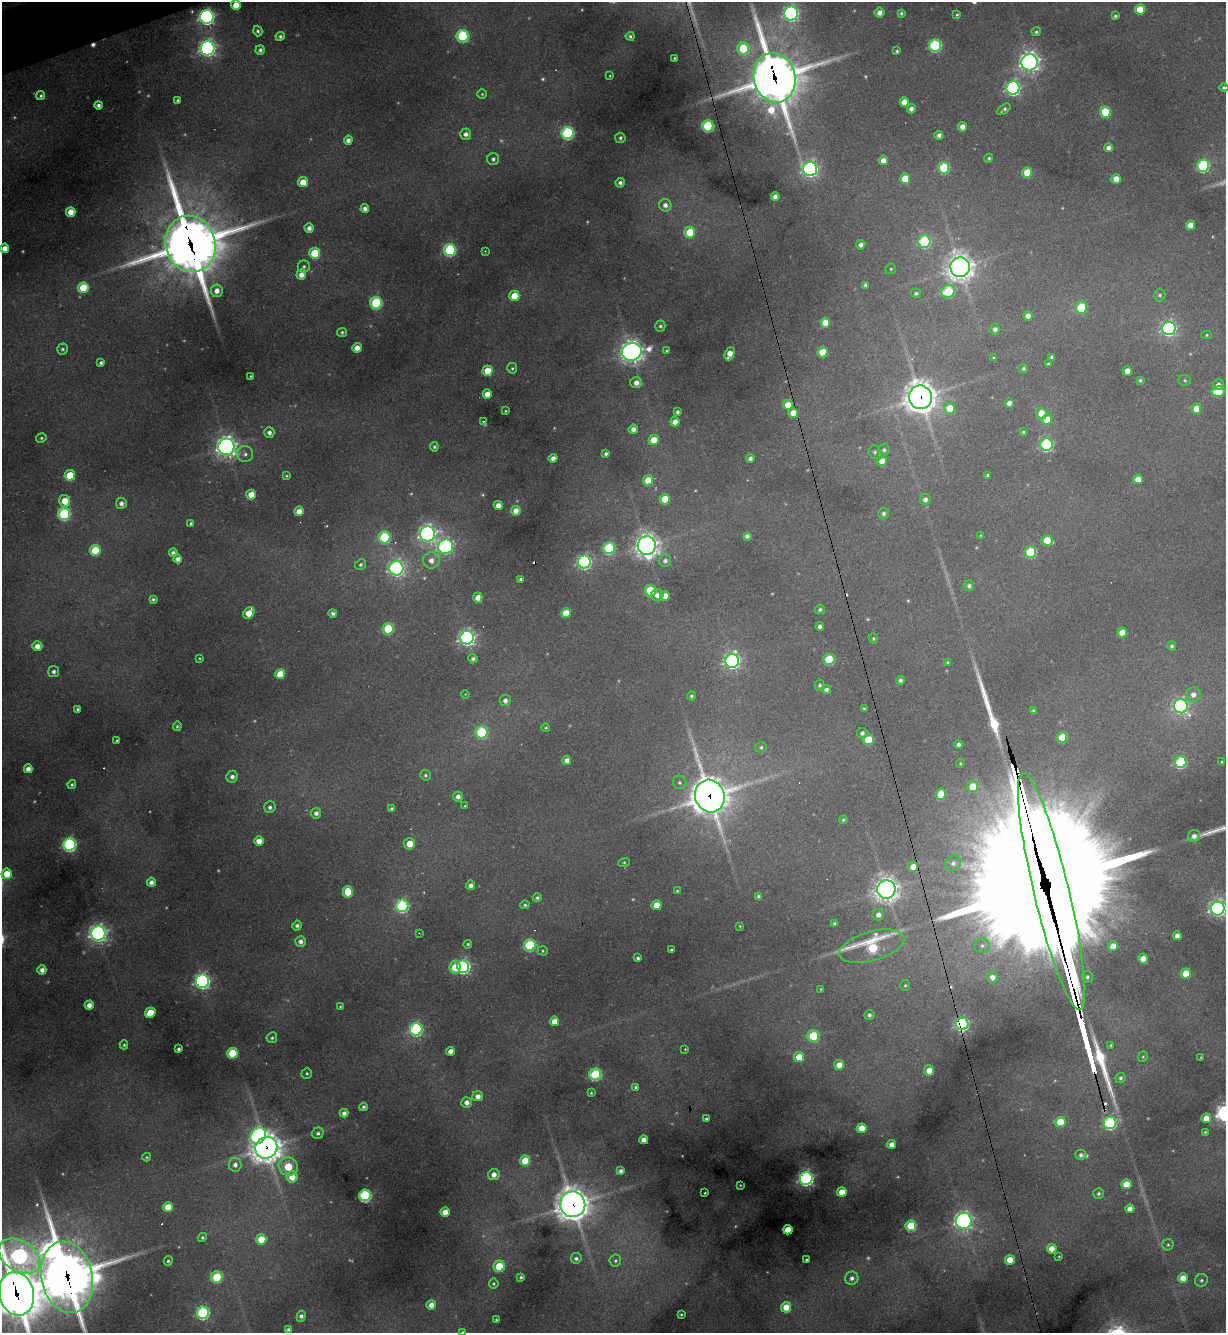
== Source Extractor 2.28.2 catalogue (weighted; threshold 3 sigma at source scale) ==
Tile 11 of 4 x 4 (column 3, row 3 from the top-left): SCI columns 2592-3815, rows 1332-2662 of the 5307 x 5324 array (HDU 1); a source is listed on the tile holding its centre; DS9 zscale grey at full resolution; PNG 1228 x 1335 px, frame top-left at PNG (2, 2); each listed source drawn as its Kron ellipse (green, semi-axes under 4 px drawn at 4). Shown black and unused: <1% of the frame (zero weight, under 3 of 4 exposures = <1% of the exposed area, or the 3 px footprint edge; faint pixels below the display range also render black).
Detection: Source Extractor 2.28.2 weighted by HDU 2 'WHT'; one run over the whole footprint, this tile lists its part. Background 0.268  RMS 0.0096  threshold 0.0431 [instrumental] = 3 sigma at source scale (4.5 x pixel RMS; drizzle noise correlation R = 1.50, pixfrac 1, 0.05/0.05 arcsec/px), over >= 5 px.
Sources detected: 417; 35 too faint to see at this stretch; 1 inside a brighter object's white glare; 8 cosmic-ray / hot-pixel residue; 4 long thin detections or spike segments (spike, bleed or trail) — neither listed nor drawn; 4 inside a brighter listed object's ellipse — not listed separately; the other 365 listed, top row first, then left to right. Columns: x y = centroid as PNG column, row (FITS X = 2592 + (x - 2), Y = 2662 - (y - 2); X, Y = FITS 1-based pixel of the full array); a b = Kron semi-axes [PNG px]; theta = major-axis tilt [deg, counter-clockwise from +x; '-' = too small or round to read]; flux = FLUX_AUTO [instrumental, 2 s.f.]
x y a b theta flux
236 5 5 5 - 20
1140 9 5 5 - 29
880 13 5 5 - 7.4
901 13 4 3 - 2.1
791 14 7 7 - 330
957 15 3 3 - 1.4
1115 16 4 4 - 2.1
207 17 7 6 - 390
258 31 5 4 - 2.5
1036 32 4 4 - 2.1
280 36 4 4 - 2.6
462 36 6 6 - 150
630 36 4 4 - 2.1
935 45 6 6 - 160
208 48 7 7 - 480
743 48 6 6 - 60
260 50 5 4 - 3.2
897 51 4 3 - 1.7
674 58 3 2 - 1
1029 62 8 8 - 600
610 76 3 2 - 0.89
775 78 25 20 -75 4100
1224 87 4 4 - 2.1
1013 88 6 6 - 300
482 94 5 4 - 1.4
41 96 4 4 - 2.3
178 100 4 3 - 2
904 102 5 4 - 13
98 105 4 4 - 4.1
911 109 4 4 - 4.8
1004 109 8 4 37 3
1106 112 6 5 - 57
708 126 6 5 - 120
962 127 5 4 - 7.7
568 133 6 6 - 170
466 134 5 5 - 5.8
939 135 4 4 - 4.3
620 138 5 5 - 2.8
348 140 4 4 - 5.6
1109 148 4 4 - 6
989 158 5 4 - 2
493 159 6 6 - 3.3
883 160 5 4 - 8.6
1203 166 6 6 - 170
944 168 6 5 - 85
810 169 7 7 - 380
1027 173 5 5 - 41
905 179 5 5 - 28
1116 179 5 4 - 14
303 182 5 5 - 21
620 183 5 4 - 4.1
775 197 4 4 - 6.7
665 205 6 6 - 6.1
365 208 4 4 - 5
71 212 5 4 - 15
1190 225 5 4 - 15
309 228 4 4 - 5.9
690 232 5 5 - 44
924 242 6 6 - 140
191 244 28 25 -72 5300
861 245 5 4 - 4.7
5 248 5 4 - 11
450 250 6 6 - 150
485 251 3 2 - 0.75
315 253 5 5 - 50
304 266 6 6 - 2.4
960 267 10 10 - 1100
891 269 5 5 - 1.9
301 274 5 5 - 8.6
865 285 4 4 - 3.4
83 288 5 5 - 51
217 291 6 6 - 8.7
948 291 7 6 - 88
916 293 5 4 - 2.6
1160 295 6 6 - 2.9
514 296 5 5 - 26
376 303 6 6 - 140
1081 308 6 5 - 68
1028 316 4 4 - 8
825 322 5 5 - 19
660 326 5 5 - 2.4
1169 328 7 6 - 300
995 329 5 4 - 4.9
342 332 5 4 - 1.9
1207 335 5 4 - 1.5
357 348 4 4 - 11
63 349 5 5 - 2.4
666 351 4 3 - 1.6
632 352 10 9 - 770
823 352 5 5 - 30
730 354 7 4 67 12
1052 357 4 3 - 2.7
994 358 4 4 - 1.7
101 363 4 3 - 2.9
1048 364 4 3 - 2
512 368 5 5 - 1.7
1023 368 4 4 - 2.6
487 371 5 5 - 23
1127 371 5 4 - 13
250 376 3 3 - 1.1
1140 380 4 3 - 2
1185 380 6 5 - 1.9
636 383 6 5 - 8.4
1218 385 5 5 - 5.7
1218 391 7 5 10 40
487 394 5 4 - 11
921 397 12 11 - 1600
1009 403 5 4 - 6.5
788 405 5 5 - 19
950 408 5 5 - 26
1196 409 5 5 - 18
506 411 3 2 - 0.88
677 412 4 3 - 2.9
793 413 5 5 - 18
1041 413 6 5 - 18
1047 419 5 5 - 21
484 421 3 2 - 1
675 422 4 4 - 9.6
633 429 4 4 - 6.9
269 432 5 5 - 4.5
1023 432 4 3 - 2.1
41 438 5 4 - 1.9
654 440 5 5 - 22
1046 445 6 6 - 190
226 447 8 8 - 710
434 447 4 4 - 2.1
884 450 6 5 - 2.8
875 452 6 6 - 2.3
245 454 8 8 - 4.4
606 454 4 3 - 2.8
553 458 4 4 - 7.3
750 458 4 4 - 4
882 461 5 5 - 14
70 475 5 5 - 45
988 475 3 3 - 1.9
286 476 4 3 - 1.3
1138 479 5 4 - 14
648 480 5 5 - 25
251 494 5 4 - 16
665 499 5 5 - 34
925 500 5 5 - 4.9
65 501 6 5 - 21
121 503 5 5 - 5.1
498 505 4 4 - 8.5
299 511 5 4 - 11
516 511 5 5 - 9.8
64 514 6 6 - 150
883 514 6 5 - 3.1
191 523 3 3 - 1.7
428 534 7 7 - 540
980 535 3 3 - 0.89
747 536 4 4 - 4.2
384 537 6 6 - 110
1047 540 6 5 - 30
647 545 9 9 - 930
446 547 7 7 - 270
609 548 6 6 - 120
95 550 5 5 - 54
1030 552 6 5 - 100
173 553 4 4 - 4.2
178 559 4 4 - 6.2
431 560 8 8 - 9.3
665 561 6 6 - 4.6
584 562 6 6 - 260
361 565 6 5 - 2.4
396 568 7 7 - 420
521 579 4 3 - 2.7
969 586 5 5 - 3.6
650 591 6 5 - 70
657 595 6 6 - 6.3
665 596 5 5 - 8.9
478 598 5 4 - 9.5
153 599 4 3 - 2.3
820 609 5 4 - 2.7
249 613 6 5 - 21
333 613 4 4 - 3.4
566 613 5 5 - 30
820 627 4 4 - 4.3
388 629 5 5 - 74
1122 633 5 4 - 16
467 638 6 6 - 450
873 638 5 4 - 1.7
37 646 5 5 - 11
1172 646 5 4 - 2.5
200 658 4 3 - 1.2
473 659 4 4 - 3.1
829 659 5 5 - 72
732 661 7 6 - 380
947 662 4 3 - 1.4
54 672 5 5 - 4
280 674 5 5 - 30
901 680 4 4 - 3.2
820 685 5 5 - 2.5
826 689 4 4 - 3.7
465 694 4 3 - 0.77
1193 695 7 7 - 7.9
691 696 4 4 - 2
505 700 5 5 - 5.1
1181 706 7 7 - 310
864 708 3 3 - 1.4
77 709 3 3 - 2.6
1033 711 4 3 - 2.7
177 726 5 4 - 1.6
546 728 4 4 - 1.1
481 732 6 6 - 120
862 733 5 5 - 3.4
1062 737 5 5 - 40
868 740 5 5 - 46
117 741 3 3 - 1.3
958 745 4 4 - 4.1
761 747 6 5 - 2.3
567 760 4 4 - 6.9
1181 762 6 6 - 130
1221 762 4 3 - 1.1
960 763 4 3 - 1.2
28 769 4 4 - 6.8
426 775 5 5 - 2.2
232 777 6 5 - 5.1
680 782 7 6 - 2.9
72 784 4 4 - 1.9
973 786 6 5 - 24
941 794 6 5 - 30
458 796 5 5 - 5.6
710 796 16 14 -74 2700
465 806 4 4 - 0.98
270 807 6 5 - 3.5
392 809 4 4 - 3.4
316 813 5 5 - 5
843 820 4 4 - 1.7
1194 836 6 6 - 5.9
259 841 5 4 - 11
69 844 6 6 - 260
409 844 6 5 - 18
624 862 6 3 21 1.4
953 863 8 7 - 4.9
913 867 5 5 - 14
7 874 5 5 - 24
151 882 4 4 - 5.2
471 885 5 4 - 5.6
886 889 9 9 - 890
677 891 4 4 - 1.1
1051 891 122 17 -76 28000
348 892 6 5 - 36
759 897 4 4 - 3.5
537 898 4 4 - 2.3
525 905 4 4 - 2
657 905 5 5 - 17
402 906 6 6 - 180
1218 909 7 7 - 460
878 915 6 5 - 6.7
835 924 4 4 - 3.2
297 926 5 4 - 3.8
740 926 3 2 - 0.92
98 933 7 7 - 550
419 933 3 2 - 0.58
1177 936 4 4 - 7.2
301 941 5 5 - 5.6
468 944 4 4 - 1.6
530 945 6 6 - 130
872 946 33 14 16 130
982 946 8 7 - 3.5
1113 946 5 4 - 17
671 950 4 3 - 1.9
543 951 5 4 - 1.6
638 958 4 3 - 2.6
1143 959 5 5 - 13
455 967 6 5 - 25
463 967 6 6 - 300
42 970 4 4 - 6.7
1186 974 5 5 - 29
992 977 5 5 - 7.7
1087 977 6 5 - 2.5
202 981 6 6 - 360
905 985 5 5 - 1.7
821 989 4 3 - 0.97
89 1005 4 4 - 8.3
340 1006 3 2 - 0.98
150 1013 5 5 - 37
869 1015 5 5 - 3.5
554 1021 5 4 - 14
962 1024 6 6 - 210
416 1029 6 6 - 210
813 1036 6 6 - 75
272 1038 5 5 - 2.2
124 1045 4 4 - 1.6
1111 1045 4 4 - 1.8
179 1049 3 3 - 2.9
685 1049 3 2 - 0.83
451 1051 4 4 - 7.9
232 1053 5 5 - 57
799 1057 5 5 - 26
1143 1057 5 4 - 1.5
1201 1057 3 2 - 0.71
839 1065 5 5 - 13
929 1070 5 5 - 15
307 1073 5 5 - 1.8
595 1074 6 6 - 140
1121 1078 5 5 - 2.7
636 1087 4 4 - 3
591 1093 3 3 - 1.2
478 1096 5 5 - 6.1
467 1102 5 5 - 6.3
363 1107 4 4 - 2.2
344 1113 4 4 - 5
1206 1118 5 4 - 16
706 1119 4 3 - 3
1060 1122 5 5 - 37
1110 1123 6 6 - 210
862 1128 5 5 - 21
1205 1132 3 3 - 1.2
318 1133 6 5 - 3.3
258 1136 9 7 56 200
644 1140 4 4 - 10
892 1144 4 4 - 8.5
266 1148 11 10 - 1600
1081 1155 5 5 - 4.1
147 1157 4 4 - 1.2
525 1161 5 5 - 34
235 1165 7 6 - 5.9
288 1167 10 9 - 52
620 1171 4 4 - 3.9
494 1174 6 5 - 8
292 1177 6 5 - 18
806 1179 6 6 - 350
1126 1184 5 5 - 21
740 1185 3 2 - 0.72
842 1192 5 4 - 18
705 1193 3 2 - 0.93
1099 1193 5 5 - 2.8
365 1195 6 5 - 190
573 1204 13 12 - 1600
168 1207 5 5 - 22
1130 1209 4 4 - 9.5
445 1212 4 4 - 14
964 1221 8 7 - 500
911 1226 5 5 - 65
788 1230 4 4 - 25
202 1237 5 4 - 2.2
261 1239 5 5 - 33
1168 1245 6 5 - 1.8
1052 1249 5 4 - 14
19 1256 22 15 -32 420
1059 1257 3 3 - 1
576 1258 5 5 - 3.5
807 1260 3 3 - 1.4
1010 1260 5 4 - 19
168 1261 5 4 - 2
615 1261 6 6 - 2.5
499 1266 6 5 - 51
67 1277 36 25 -78 4900
217 1277 6 5 - 77
521 1277 3 3 - 2.4
852 1278 7 6 - 5.1
1183 1278 4 4 - 13
1201 1280 6 6 - 2.4
494 1284 5 5 - 1.6
17 1294 22 17 -77 3500
431 1305 5 4 - 8.6
786 1307 5 5 - 19
203 1313 6 6 - 190
681 1314 3 2 - 1.2
301 1316 6 4 75 4.3
496 1320 4 3 - 1.3
289 1330 4 4 - 4
462 1332 4 3 - 1.6
Overlapping masked pixels (flux is a lower limit): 12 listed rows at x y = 775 78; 191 244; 921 397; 793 413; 710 796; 1051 891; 962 1024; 1110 1123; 266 1148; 573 1204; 67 1277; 17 1294
Isophote crosses this tile's border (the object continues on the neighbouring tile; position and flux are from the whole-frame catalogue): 6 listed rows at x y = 1224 87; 1218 909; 19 1256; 67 1277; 17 1294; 462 1332